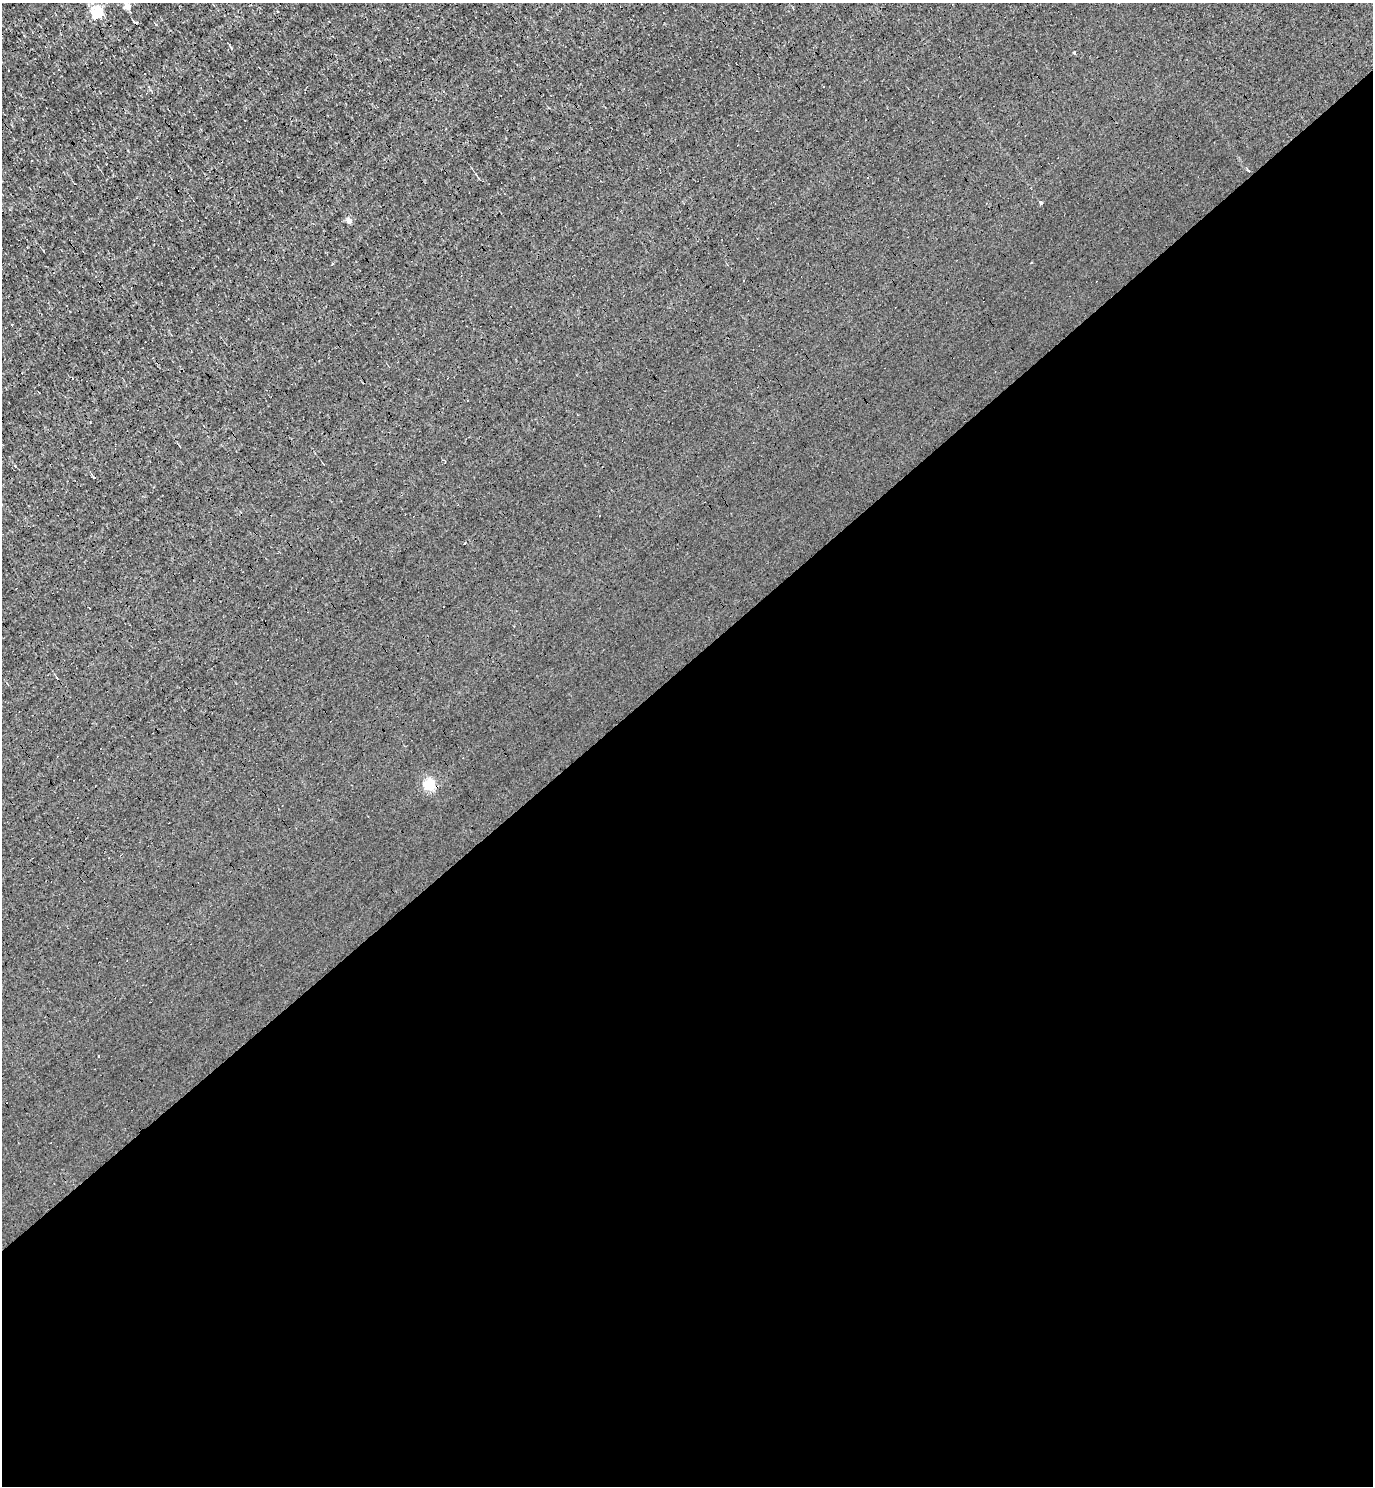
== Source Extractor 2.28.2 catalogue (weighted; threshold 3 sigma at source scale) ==
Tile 15 of 4 x 4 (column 3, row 4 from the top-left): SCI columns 2898-4268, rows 1-1484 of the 5935 x 5937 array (HDU 1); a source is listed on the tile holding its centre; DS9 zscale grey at full resolution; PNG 1375 x 1488 px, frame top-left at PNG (2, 3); no overlay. Shown black and unused: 56% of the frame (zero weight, under 3 of 4 exposures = <1% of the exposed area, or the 3 px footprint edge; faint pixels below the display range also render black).
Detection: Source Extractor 2.28.2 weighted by HDU 2 'WHT'; one run over the whole footprint, this tile lists its part. Background 0.00207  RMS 0.043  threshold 0.193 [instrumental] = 3 sigma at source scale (4.5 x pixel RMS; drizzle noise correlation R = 1.50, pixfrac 1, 0.05/0.05 arcsec/px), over >= 5 px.
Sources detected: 12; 3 cosmic-ray / hot-pixel residue — not listed; the other 9 listed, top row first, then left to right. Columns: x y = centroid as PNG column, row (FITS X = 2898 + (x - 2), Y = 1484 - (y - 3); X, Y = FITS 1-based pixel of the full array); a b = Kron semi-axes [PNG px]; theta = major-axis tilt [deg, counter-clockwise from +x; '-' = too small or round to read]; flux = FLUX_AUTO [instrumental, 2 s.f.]
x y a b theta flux
127 6 4 4 - 57
98 13 5 5 - 440
1248 171 5 3 - 6.5
1041 203 3 3 - 20
349 220 4 4 - 29
1031 263 3 2 - 3.6
599 516 3 2 - 5.1
464 543 3 2 - 5.7
429 785 5 5 - 380